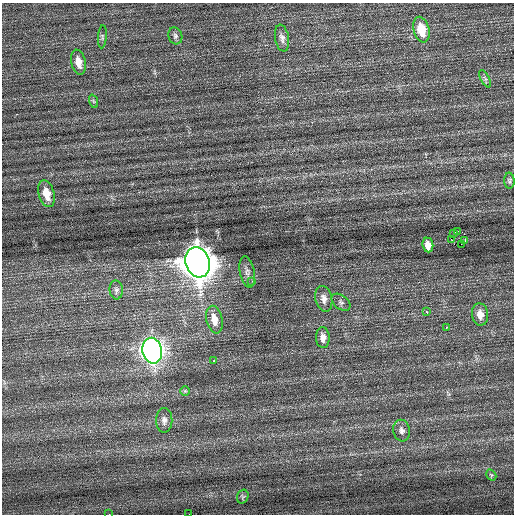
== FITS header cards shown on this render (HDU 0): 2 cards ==
NAXIS1  =                  512 / Axis length
NAXIS2  =                  512 / Axis length

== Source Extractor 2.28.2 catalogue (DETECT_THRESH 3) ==
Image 512 x 512 px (HDU 0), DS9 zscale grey, 1 PNG px = 1 image px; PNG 516 x 516 px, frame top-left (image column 1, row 512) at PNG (2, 3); each listed source drawn as its Kron ellipse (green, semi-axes under 4 px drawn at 4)
Background 0.348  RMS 0.75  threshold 2.24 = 3 sigma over >= 5 px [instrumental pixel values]
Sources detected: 35; all 35 listed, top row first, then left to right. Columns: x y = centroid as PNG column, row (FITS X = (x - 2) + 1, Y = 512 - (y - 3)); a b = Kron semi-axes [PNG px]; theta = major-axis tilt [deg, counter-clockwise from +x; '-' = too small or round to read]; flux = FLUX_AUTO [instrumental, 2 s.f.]
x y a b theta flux
421 30 13 7 -75 1100
175 36 8 7 - 150
102 37 11 4 85 97
282 38 13 7 -80 220
78 62 12 7 -77 480
485 79 9 4 -64 110
93 101 7 4 -70 74
509 181 8 5 -88 96
46 194 13 7 -74 850
457 231 3 2 - 350
453 233 3 2 - 81
451 239 2 2 - 160
465 240 3 2 - 180
461 244 2 2 - 230
428 245 7 5 -83 350
198 262 15 12 -73 86000
247 272 16 7 -79 270
252 281 3 2 - 160
116 290 9 6 -85 140
324 299 13 8 -78 330
341 302 11 7 -38 160
427 312 3 3 - 190
480 314 11 8 -81 440
214 320 14 8 -78 650
446 327 3 2 - 700
323 338 10 7 -86 300
152 351 13 9 -78 27000
214 361 3 3 - 77
185 391 5 5 - 77
164 420 12 8 -89 260
402 431 11 8 -76 230
491 475 6 4 -58 73
243 496 7 5 72 92
109 514 2 2 - 81
189 514 2 2 - 560
At the frame edge (FLAGS 8, measured only in part): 2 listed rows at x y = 109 514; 189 514